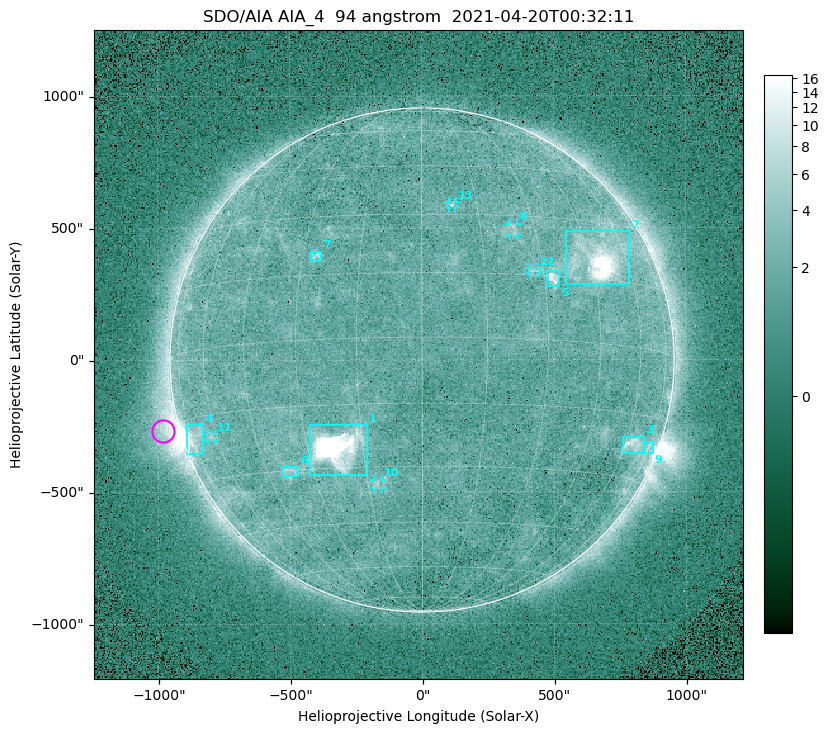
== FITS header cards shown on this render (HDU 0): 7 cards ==
TELESCOP= 'SDO/AIA '
INSTRUME= 'AIA_4   '
WAVELNTH=                   94
WAVEUNIT= 'angstrom'
DATE-OBS= '2021-04-20T00:32:11.12'
CTYPE1  = 'HPLN-TAN'
CTYPE2  = 'HPLT-TAN'

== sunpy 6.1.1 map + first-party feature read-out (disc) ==
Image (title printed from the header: SDO/AIA AIA_4  94 angstrom  2021-04-20T00:32:11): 512 x 512 px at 4.8 arcsec/px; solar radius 955 arcsec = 199 px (full disc in frame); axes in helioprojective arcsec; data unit not stated in the header (colour bar unlabelled)
Orientation: roll -0.138 deg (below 1 deg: not rotated)
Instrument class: DISC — disc imager (sunpy class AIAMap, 94 A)
Bright regions (active regions / flare kernels): reference = the median radial profile (limb darkening/brightening removed); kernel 5 px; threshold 5 sigma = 2.43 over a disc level ~1.71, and >= 1.15x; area >= 9 px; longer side >= 5 px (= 24 arcsec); searched inside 0.97 R_sun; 13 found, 13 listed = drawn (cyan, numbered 1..; 5 of them under ~33 arcsec drawn as corner ticks so the feature stays visible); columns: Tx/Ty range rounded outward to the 10 arcsec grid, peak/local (2 s.f.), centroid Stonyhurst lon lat
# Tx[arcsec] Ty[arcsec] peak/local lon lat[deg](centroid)
1 -430..-210 -440..-240 430 -22 -25
2 540..790 280..490 29 +48 +20
3 760..840 -360..-290 4.6 +64 -22
4 -900..-830 -360..-240 6.9 -72 -20
5 470..520 280..340 5.9 +32 +15
6 -530..-470 -440..-400 2.9 -37 -30
7 -420..-380 380..410 3.3 -26 +20
8 330..370 470..520 2.9 +24 +26
9 840..880 -360..-310 2.7 +74 -22
10 -180..-150 -490..-450 3.2 -12 -34
11 -810..-780 -300..-280 2.7 -63 -20
12 410..440 330..350 2.8 +27 +16
13 100..130 580..600 3.1 +8 +33
Off-limb structures (1.02-1.3 R_sun): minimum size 50 px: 7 found; the strongest spans PA ~90..115 deg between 1.02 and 1.21 R_sun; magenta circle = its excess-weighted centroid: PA ~105 deg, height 1.06 R_sun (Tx ~-980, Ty ~-270 arcsec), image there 4.6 x the reference